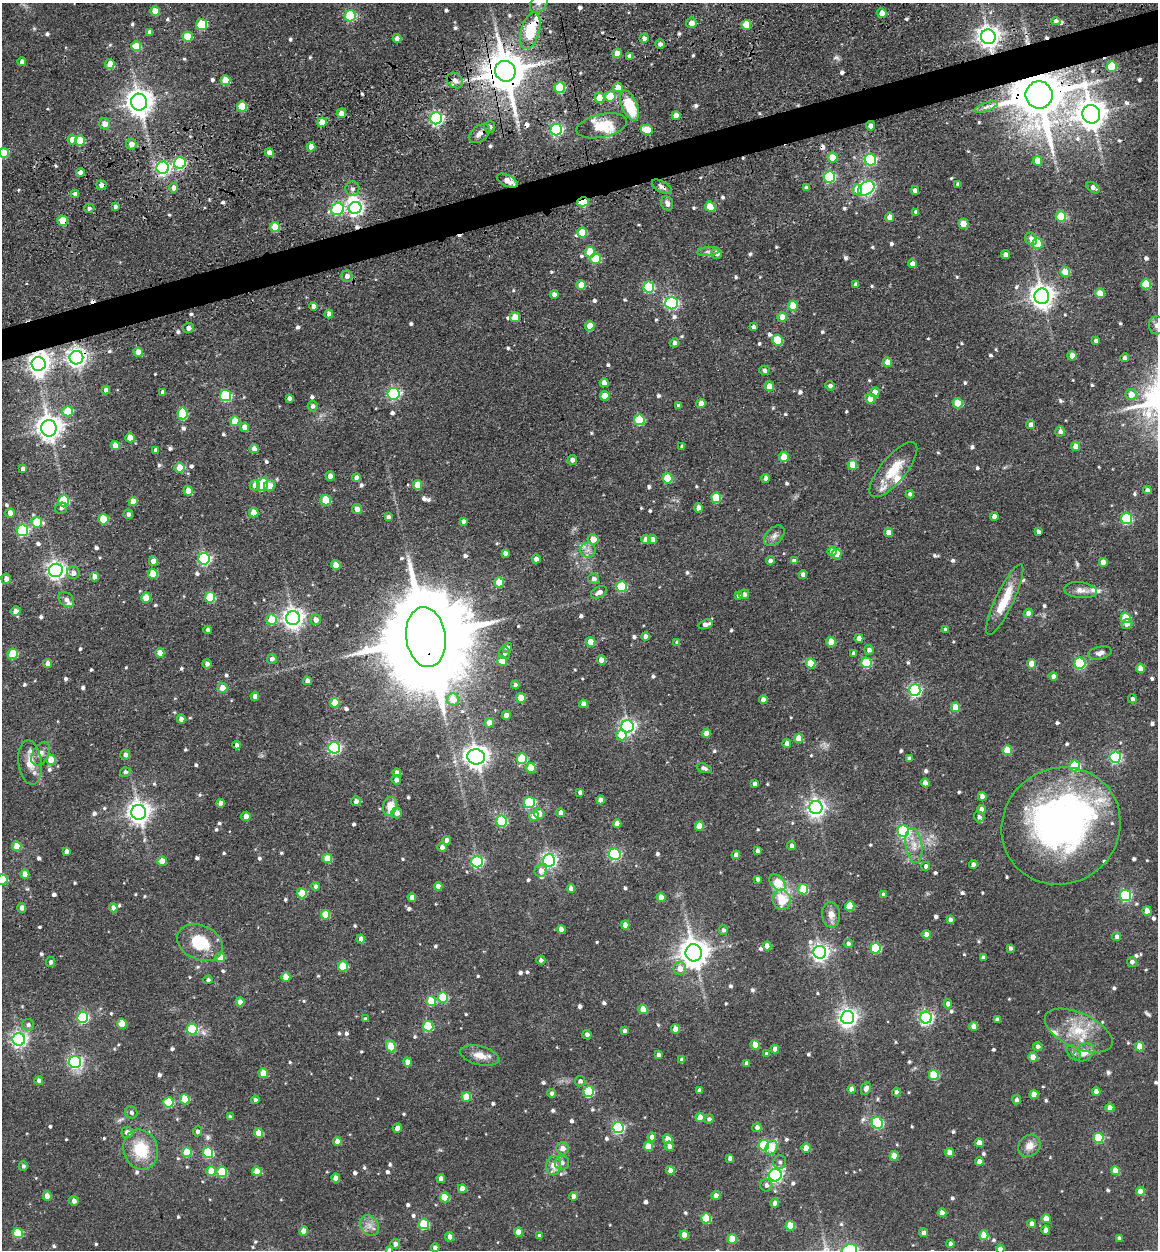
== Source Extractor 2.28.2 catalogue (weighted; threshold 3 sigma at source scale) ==
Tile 10 of 4 x 4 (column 2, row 3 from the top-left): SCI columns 1489-2644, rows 1368-2615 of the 5253 x 5273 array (HDU 1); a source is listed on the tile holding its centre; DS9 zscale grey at full resolution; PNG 1160 x 1252 px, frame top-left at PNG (2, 3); each listed source drawn as its Kron ellipse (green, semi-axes under 4 px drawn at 4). Shown black and unused: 3% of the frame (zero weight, under 3 of 4 exposures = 9% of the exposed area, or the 3 px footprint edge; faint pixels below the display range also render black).
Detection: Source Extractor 2.28.2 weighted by HDU 2 'WHT'; one run over the whole footprint, this tile lists its part. Background 0.0817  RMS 0.0093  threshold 0.0418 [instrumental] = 3 sigma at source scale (4.5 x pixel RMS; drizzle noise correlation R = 1.50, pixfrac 1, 0.05/0.05 arcsec/px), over >= 5 px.
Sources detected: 795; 2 too faint to see at this stretch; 4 inside a brighter object's white glare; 7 cosmic-ray / hot-pixel residue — neither listed nor drawn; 14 inside a brighter listed object's ellipse — not listed separately; of the other 768, all 500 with FLUX_AUTO >= 2.64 (the completeness limit of this list) listed and drawn (268 fainter detections not listed), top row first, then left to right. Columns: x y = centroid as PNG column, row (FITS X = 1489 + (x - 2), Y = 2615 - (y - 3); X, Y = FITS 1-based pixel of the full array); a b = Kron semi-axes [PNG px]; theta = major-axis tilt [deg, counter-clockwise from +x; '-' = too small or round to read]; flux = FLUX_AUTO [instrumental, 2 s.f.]
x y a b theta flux
539 3 11 7 51 3.6
155 11 5 4 - 15
882 13 5 4 - 8.6
350 16 5 5 - 74
1056 21 4 4 - 3.7
691 23 5 5 - 8.9
202 24 5 5 - 47
746 25 5 5 - 24
530 31 19 9 74 39
150 32 4 4 - 3.6
187 37 5 5 - 23
988 37 7 7 - 690
397 38 4 4 - 5.8
644 38 4 4 - 4.2
660 44 4 4 - 3.5
136 46 5 5 - 27
617 54 4 4 - 11
630 56 4 4 - 4.5
22 62 4 4 - 6.5
110 64 5 5 - 14
1112 66 5 5 - 38
505 71 10 10 - 3200
225 80 5 5 - 19
455 81 9 7 -42 5.1
618 87 5 5 - 11
560 88 5 5 - 51
1039 95 13 13 - 5500
610 96 5 5 - 35
600 98 5 5 - 17
139 102 8 8 - 1100
629 105 16 7 -67 36
242 106 5 5 - 26
986 107 12 4 19 3.6
341 113 5 5 - 10
1091 114 9 9 - 1300
676 115 4 4 - 7.1
436 118 6 6 - 190
322 122 5 4 - 13
105 124 6 5 - 8.7
602 126 26 11 12 23
871 126 5 4 - 5.9
490 127 6 5 - 3.2
556 129 6 6 - 150
647 130 6 5 - 26
479 134 12 7 38 5.6
72 140 5 4 - 11
80 141 5 5 - 35
131 144 5 5 - 8.6
311 147 4 4 - 10
269 152 4 4 - 6.2
4 153 5 5 - 22
832 158 5 5 - 17
870 160 6 5 - 110
1037 161 5 5 - 14
180 163 6 6 - 94
163 168 6 6 - 210
80 172 4 4 - 8.2
829 177 5 5 - 97
507 181 11 5 -26 9.4
958 184 4 4 - 2.8
101 185 5 4 - 5.1
662 187 11 5 -30 3.1
174 188 5 5 - 6.8
806 188 4 4 - 3.3
866 188 9 6 36 230
1093 188 7 4 -37 4.8
352 189 7 7 - 3
857 190 5 5 - 17
915 190 4 4 - 4.2
75 194 4 4 - 3.6
583 202 6 4 16 38
667 203 7 6 - 3.6
115 207 4 4 - 3.1
710 207 5 5 - 20
89 208 5 4 - 2.6
355 208 6 6 - 270
338 209 7 6 - 100
916 212 4 4 - 3.5
890 217 4 4 - 8.4
1061 217 5 5 - 40
63 221 5 5 - 27
964 224 5 5 - 16
275 227 5 5 - 25
582 232 5 5 - 24
1031 239 6 6 - 4.7
1038 244 5 5 - 32
708 251 11 4 5 2.8
590 252 5 5 - 27
717 253 5 5 - 5.9
1005 255 4 4 - 7.1
595 259 5 5 - 37
912 264 4 4 - 5.3
1065 272 5 5 - 18
347 276 5 5 - 4.5
1146 284 5 5 - 30
581 285 5 5 - 14
856 285 4 4 - 4
649 287 5 5 - 80
1100 293 5 4 - 14
554 294 4 4 - 4
1042 296 8 7 - 760
672 303 6 6 - 140
313 306 4 4 - 5
793 306 5 4 - 22
329 314 4 4 - 5.6
515 317 5 5 - 14
782 317 5 5 - 9.4
1157 325 9 8 - 4.4
590 326 5 4 - 15
753 327 4 4 - 3
188 328 5 5 - 4.4
777 340 5 5 - 38
1096 341 4 4 - 2.9
674 343 5 4 - 3.7
138 352 4 4 - 11
1072 356 4 4 - 9.5
76 358 7 7 - 490
1124 358 4 4 - 3.5
887 362 5 4 - 8.9
39 364 7 7 - 590
764 370 5 4 - 3.4
604 383 4 4 - 7.1
769 386 5 4 - 13
830 386 4 4 - 3.2
106 390 4 4 - 4.6
163 392 4 4 - 4.4
875 392 5 4 - 13
393 394 6 6 - 140
1131 395 5 5 - 11
225 396 5 5 - 91
605 396 5 5 - 15
289 398 4 4 - 3.5
870 399 5 5 - 10
701 403 4 4 - 8.6
958 403 5 5 - 27
312 406 5 5 - 2.8
678 406 4 4 - 3.6
68 411 5 5 - 30
182 413 6 5 - 46
639 420 5 5 - 56
235 421 5 5 - 22
1030 425 4 4 - 4.5
245 427 4 4 - 11
49 428 8 8 - 840
1060 431 5 5 - 3.8
130 438 5 4 - 15
115 445 4 4 - 11
682 446 4 3 - 2.7
1076 446 4 4 - 11
254 449 4 4 - 8.6
156 450 4 4 - 2.9
784 457 5 4 - 20
572 460 5 4 - 3.7
852 465 5 4 - 17
180 468 5 5 - 21
23 469 4 4 - 3.1
893 470 34 12 51 26
330 476 5 4 - 7.5
356 478 4 4 - 6.8
667 478 5 5 - 30
766 478 4 4 - 5.2
263 484 7 5 70 76
255 485 5 5 - 8.4
417 485 5 4 - 15
270 486 6 5 - 6.7
1147 490 4 4 - 4
188 491 5 4 - 13
910 494 4 4 - 2.9
716 498 5 5 - 35
326 500 5 5 - 32
64 501 5 5 - 62
133 501 4 4 - 15
61 508 6 5 - 2.7
698 508 4 4 - 6.5
357 509 5 5 - 5.9
254 512 5 4 - 13
10 513 5 4 - 6.7
128 514 5 5 - 3.2
994 516 4 4 - 4.8
388 517 4 3 - 2.6
1126 518 5 5 - 78
103 519 5 5 - 33
463 521 4 4 - 3
37 522 5 5 - 36
22 530 6 5 - 110
1038 532 4 4 - 2.7
888 533 4 4 - 8.3
774 536 12 8 45 5
593 539 5 5 - 11
652 539 4 4 - 5.6
646 540 4 4 - 11
588 550 7 7 - 4.3
832 551 5 4 - 6.5
505 553 4 4 - 3.8
837 554 5 5 - 21
204 559 6 6 - 140
536 559 4 4 - 5
153 561 4 4 - 6.8
770 561 4 4 - 3.7
794 561 4 4 - 5.4
1103 562 4 4 - 8.2
336 565 5 4 - 14
56 570 7 6 - 400
73 573 6 6 - 5.5
153 574 5 5 - 27
803 575 4 4 - 4.7
95 577 4 4 - 7.3
6 579 5 5 - 5.9
594 579 5 5 - 3.6
499 582 5 5 - 21
622 586 5 5 - 46
1080 590 16 8 -6 7.4
599 592 8 5 28 6.1
744 594 5 5 - 3.8
738 596 4 4 - 2.8
210 597 5 5 - 44
146 598 5 5 - 21
66 600 9 6 -42 4.6
1005 600 39 9 65 27
16 611 5 4 - 7.2
1028 613 4 4 - 6.2
293 618 7 7 - 560
1125 618 5 5 - 34
272 620 5 5 - 20
315 620 5 5 - 6.3
705 624 7 4 17 6
1127 624 5 5 - 4.5
208 630 4 4 - 3.1
945 630 4 4 - 2.9
645 636 4 4 - 4.8
426 637 30 19 -82 24000
859 638 4 4 - 5.1
591 642 5 4 - 18
831 642 5 4 - 20
677 643 4 4 - 3.8
507 648 5 4 - 4.4
869 650 5 5 - 3.6
160 653 4 4 - 13
504 653 6 5 - 2.7
853 653 4 3 - 3.2
1100 653 12 6 14 4.4
13 654 5 5 - 39
272 659 5 5 - 2.9
601 660 4 4 - 8
502 661 5 5 - 9.6
48 663 4 4 - 6.2
811 663 5 5 - 23
866 663 5 5 - 53
1080 663 5 5 - 82
207 664 5 4 - 3.9
1031 664 5 4 - 12
1140 668 4 4 - 8.3
1054 676 4 4 - 5.8
307 681 4 4 - 5.1
515 685 4 4 - 2.7
222 688 5 5 - 13
915 690 6 6 - 170
255 696 4 4 - 5.6
521 698 5 4 - 16
453 699 6 6 - 17
1132 699 4 4 - 2.9
763 700 4 4 - 6.9
335 703 5 4 - 18
583 704 4 4 - 5.9
956 707 5 4 - 21
506 715 4 4 - 6.8
181 719 4 4 - 4.5
489 723 5 4 - 9.9
627 726 6 6 - 270
706 733 4 4 - 7.3
621 735 5 5 - 21
799 738 5 4 - 14
787 743 4 4 - 6
237 745 4 4 - 4.2
334 748 6 6 - 140
1007 750 5 5 - 24
41 754 13 8 59 6.1
125 755 5 5 - 4
476 757 9 7 -9 780
1115 757 5 5 - 120
522 759 5 5 - 43
909 759 4 4 - 3.1
51 760 5 5 - 22
30 763 22 11 -83 13
1075 766 5 5 - 72
531 768 5 5 - 20
704 768 8 4 -20 3.6
125 772 5 5 - 2.7
397 773 4 4 - 6.2
396 780 5 4 - 3.6
925 783 4 4 - 9.2
755 784 4 4 - 3.4
580 792 4 3 - 3.2
982 796 4 4 - 5.3
601 800 4 4 - 6.3
356 801 5 4 - 3.3
529 802 5 5 - 81
220 803 4 4 - 5.5
390 806 9 7 75 14
816 808 6 6 - 390
982 809 4 4 - 4.4
139 812 7 7 - 700
397 813 5 5 - 6
561 813 4 4 - 7.8
539 814 5 5 - 6.6
246 816 4 4 - 7
534 816 5 5 - 11
979 817 5 5 - 3.1
502 821 5 5 - 62
617 823 4 4 - 8.2
700 826 4 4 - 19
1061 826 61 57 39 370
903 831 6 5 - 120
447 840 4 4 - 6.3
17 846 4 4 - 18
792 846 4 4 - 4
914 846 17 8 -81 10
442 847 4 4 - 4.3
66 851 4 4 - 3.6
757 851 4 3 - 3
615 854 6 5 - 110
736 855 4 4 - 6.6
327 858 5 4 - 16
549 860 6 6 - 270
162 861 4 4 - 14
477 862 6 5 - 120
973 865 4 4 - 4.7
926 866 4 4 - 2.8
541 871 6 6 - 5.5
25 874 4 4 - 9.1
758 879 4 4 - 3.3
2 880 5 5 - 45
777 883 10 6 -47 23
315 886 4 4 - 2.8
438 886 4 4 - 6.7
571 888 4 4 - 6.3
803 889 5 5 - 35
302 893 5 5 - 28
883 894 4 4 - 3.7
1125 895 5 5 - 110
412 897 4 4 - 6.4
661 897 4 4 - 11
782 900 10 9 - 22
850 906 5 4 - 25
22 908 5 4 - 4.2
113 908 4 4 - 6.2
1147 911 4 4 - 9.4
325 915 5 4 - 27
831 915 13 9 -86 7.1
950 919 4 4 - 4.2
625 925 4 4 - 8.2
561 929 4 4 - 5.5
723 930 5 4 - 2.7
926 934 4 4 - 6.8
1117 936 4 4 - 3.4
361 939 4 4 - 6.1
200 943 24 17 -24 35
848 944 4 4 - 2.8
767 946 4 4 - 8.3
876 948 5 5 - 61
1010 948 4 3 - 2.7
820 952 6 6 - 360
694 953 8 8 - 1300
220 957 5 4 - 20
983 957 4 3 - 2.7
541 960 4 4 - 3.3
51 962 5 4 - 3.2
1132 962 5 5 - 3.6
343 966 5 5 - 35
680 968 6 6 - 8.7
286 977 5 4 - 14
208 980 4 4 - 2.8
443 997 5 5 - 47
431 1001 5 5 - 31
240 1002 4 4 - 8.2
948 1004 4 4 - 4.8
643 1009 4 4 - 15
82 1017 5 5 - 95
848 1018 6 6 - 440
926 1018 6 6 - 220
365 1019 4 4 - 2.7
997 1020 4 4 - 3.8
122 1024 5 4 - 18
28 1025 6 6 - 3
428 1026 5 5 - 51
974 1026 4 4 - 9.5
192 1029 5 5 - 61
675 1029 4 4 - 10
624 1031 4 3 - 3.3
1079 1031 36 17 -24 33
587 1034 4 4 - 3.7
19 1039 6 6 - 280
755 1045 4 4 - 14
391 1046 6 4 -69 22
1038 1046 5 4 - 3.2
1140 1047 5 4 - 14
775 1049 4 4 - 5.2
1084 1052 11 8 32 11
1074 1053 9 5 -49 2.7
767 1054 4 4 - 3.2
480 1055 20 9 -14 10
658 1055 4 4 - 3.5
1033 1057 4 4 - 9.5
682 1060 4 4 - 4
75 1062 6 6 - 180
407 1062 4 4 - 8.8
746 1063 4 4 - 3.3
263 1073 5 4 - 20
934 1075 5 5 - 39
39 1080 4 4 - 3.1
580 1081 5 5 - 3.1
866 1088 7 4 69 4.8
851 1089 4 4 - 5.6
589 1091 5 5 - 56
699 1091 4 4 - 5.3
896 1092 4 4 - 2.9
1096 1092 4 4 - 7.7
551 1093 4 4 - 2.8
1034 1094 4 4 - 14
466 1097 5 4 - 23
185 1099 5 5 - 26
255 1100 4 4 - 2.9
1017 1100 4 4 - 3
168 1102 5 5 - 51
1110 1108 4 4 - 9.8
131 1112 6 6 - 2.8
230 1117 4 4 - 3.1
700 1117 4 4 - 12
709 1119 4 4 - 2.9
877 1123 6 5 - 99
757 1127 4 4 - 3.6
397 1128 5 4 - 5.5
618 1128 5 5 - 130
197 1131 5 4 - 2.7
127 1132 5 5 - 5.7
259 1133 5 4 - 19
652 1137 4 4 - 7.5
1098 1138 5 5 - 45
668 1139 5 4 - 16
337 1141 4 4 - 7.6
979 1143 4 4 - 8.9
764 1145 5 5 - 70
648 1146 4 4 - 17
669 1146 5 4 - 4
1029 1146 12 10 46 8.7
563 1148 6 6 - 6.8
772 1148 7 5 65 20
806 1148 4 4 - 14
141 1150 20 17 -74 36
187 1152 5 5 - 28
208 1153 5 5 - 60
950 1153 4 4 - 10
894 1156 4 4 - 12
730 1158 4 4 - 4.1
562 1162 7 7 - 3.9
780 1162 7 6 - 2.6
979 1162 4 4 - 7.1
23 1166 5 4 - 2.8
553 1166 9 7 83 12
670 1170 4 4 - 5.9
1115 1170 4 4 - 15
211 1171 5 4 - 16
257 1171 4 4 - 17
222 1172 5 5 - 42
775 1175 6 6 - 200
336 1178 4 4 - 8.9
441 1178 4 4 - 7.1
766 1185 6 6 - 3.5
462 1189 4 4 - 7.9
1140 1191 4 4 - 11
716 1195 4 4 - 5.8
47 1196 4 4 - 12
573 1196 4 4 - 5.5
445 1197 5 4 - 24
74 1201 5 4 - 4.3
775 1203 4 4 - 4.2
942 1213 4 4 - 8.4
706 1218 5 5 - 36
1046 1219 4 4 - 11
424 1224 5 5 - 48
1031 1224 4 4 - 5.4
369 1226 11 9 -57 6.5
790 1226 5 4 - 22
1046 1230 4 4 - 4.7
304 1231 4 4 - 12
518 1232 4 4 - 11
18 1233 5 5 - 36
923 1233 4 4 - 4
684 1235 4 4 - 10
984 1235 5 4 - 19
539 1236 4 4 - 2.9
450 1237 5 4 - 5.6
1119 1238 4 4 - 3
732 1239 5 4 - 21
395 1244 5 4 - 4.1
950 1244 4 4 - 2.8
435 1247 4 4 - 4.7
1000 1249 4 4 - 7.5
389 1250 4 4 - 3.3
849 1250 8 6 22 110
Overlapping masked pixels (flux is a lower limit): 17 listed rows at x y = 530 31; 988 37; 505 71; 560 88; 1039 95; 1091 114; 436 118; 180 163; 163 168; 507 181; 101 185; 662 187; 583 202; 63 221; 76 358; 39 364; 426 637
Isophote crosses this tile's border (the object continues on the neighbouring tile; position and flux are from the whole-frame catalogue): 7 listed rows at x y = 539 3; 4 153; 1157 325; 2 880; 1000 1249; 389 1250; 849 1250